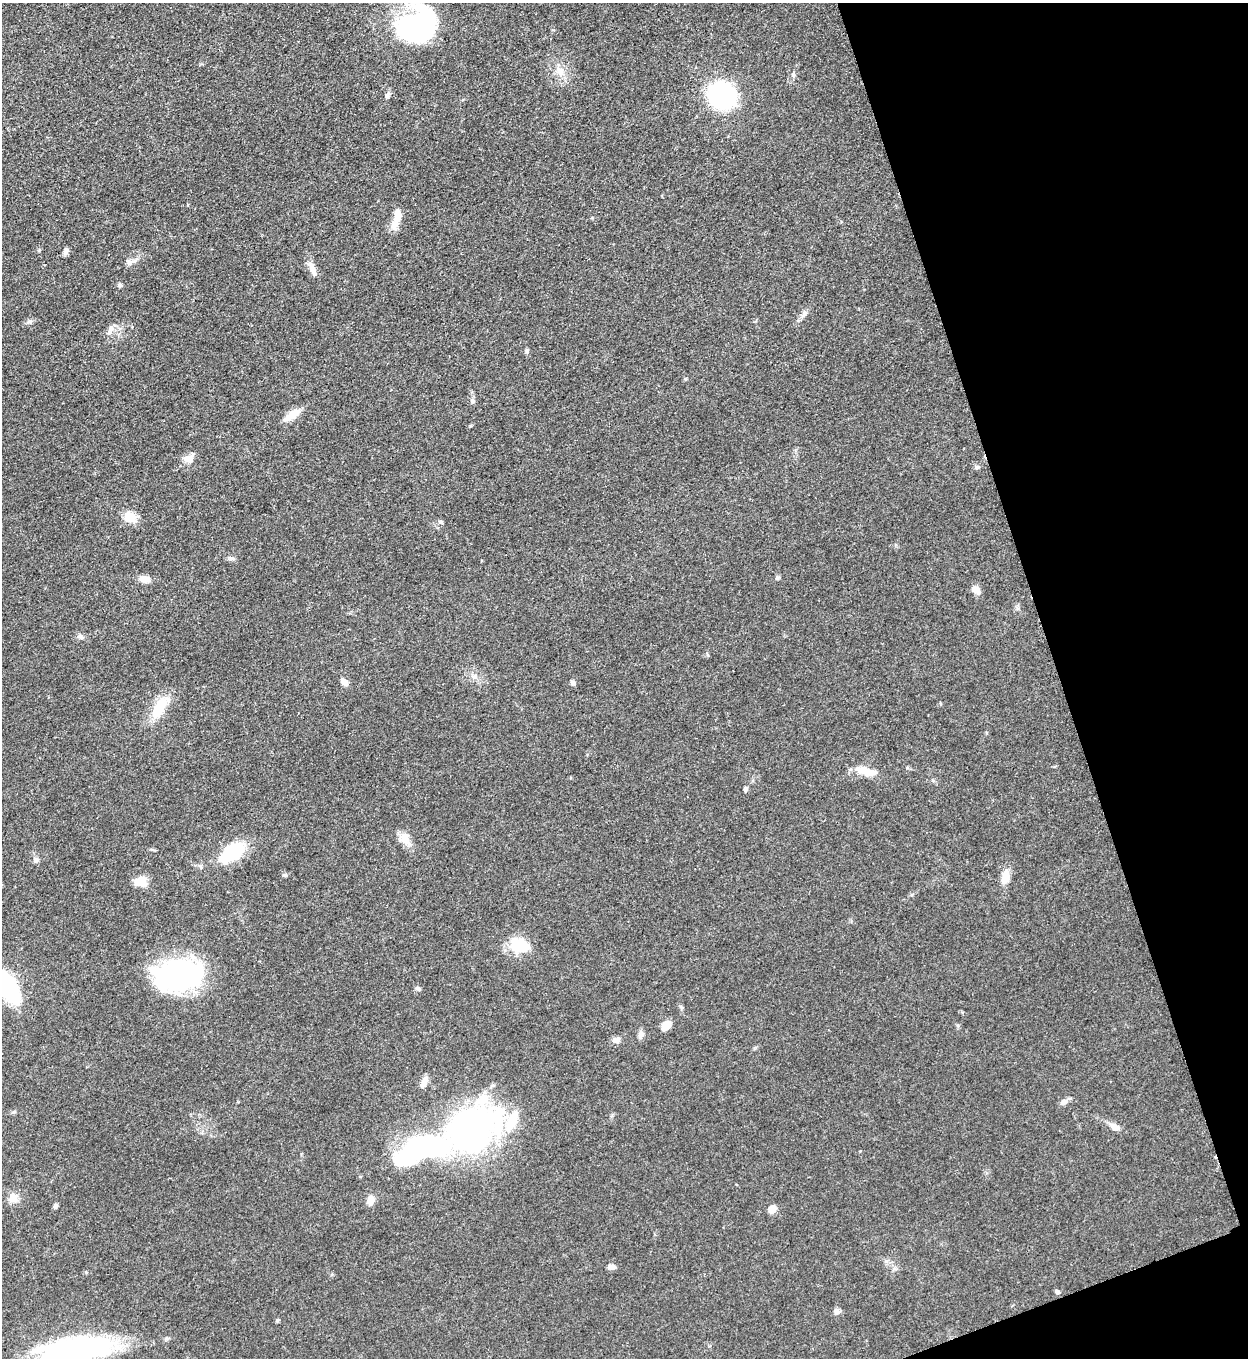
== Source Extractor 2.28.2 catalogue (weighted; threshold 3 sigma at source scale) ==
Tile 12 of 4 x 4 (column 4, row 3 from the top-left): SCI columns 4025-5270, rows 1366-2721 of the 5428 x 5440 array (HDU 1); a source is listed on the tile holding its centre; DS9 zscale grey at full resolution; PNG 1250 x 1360 px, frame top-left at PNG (2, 3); no overlay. Shown black and unused: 17% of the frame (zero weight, under 3 of 5 exposures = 1% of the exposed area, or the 3 px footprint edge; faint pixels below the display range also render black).
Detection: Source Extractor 2.28.2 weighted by HDU 2 'WHT'; one run over the whole footprint, this tile lists its part. Background 0.0619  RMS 0.0057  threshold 0.0258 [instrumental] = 3 sigma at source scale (4.5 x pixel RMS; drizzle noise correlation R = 1.50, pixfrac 1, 0.05/0.05 arcsec/px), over >= 5 px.
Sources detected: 63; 5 inside a brighter object's white glare — not listed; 3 inside a brighter listed object's ellipse — not listed separately; the other 55 listed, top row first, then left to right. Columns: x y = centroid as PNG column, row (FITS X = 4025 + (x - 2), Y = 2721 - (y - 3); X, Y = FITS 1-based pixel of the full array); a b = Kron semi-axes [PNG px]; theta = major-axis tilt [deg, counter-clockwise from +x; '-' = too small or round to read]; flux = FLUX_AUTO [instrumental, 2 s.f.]
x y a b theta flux
418 26 39 31 28 99
560 71 13 9 -47 4.9
387 95 7 5 46 1.2
722 95 19 17 -38 100
397 215 15 9 89 5.6
66 251 9 6 65 1.9
135 260 10 4 30 2
312 268 17 7 -68 4.5
119 285 6 5 - 1.1
804 314 12 6 65 2.3
30 322 8 5 -5 1.4
111 328 7 7 - 2
526 351 7 4 89 0.9
685 379 5 3 - 0.6
473 400 7 6 - 1.3
292 415 21 8 34 8.6
188 459 15 9 1 4.1
977 467 6 5 - 1.4
129 517 14 12 3 7.7
231 559 9 4 0 1.3
777 578 6 5 - 1
145 579 12 8 -11 4.5
976 590 12 8 -36 3.3
81 637 9 5 -11 1.5
344 682 10 6 -46 3.2
573 683 6 5 - 1.4
159 708 34 14 62 15
865 771 29 9 -15 8.9
745 789 5 5 - 1.4
405 839 16 12 -70 6.1
232 852 26 14 34 35
36 860 6 6 - 2.2
285 875 6 5 - 0.92
1005 877 15 9 83 7.2
141 881 14 11 15 6.6
520 945 20 14 -4 20
178 976 42 38 -27 75
7 986 22 9 -58 140
418 988 8 4 -8 1
666 1025 10 7 48 6.4
641 1034 9 7 83 2.5
616 1040 12 6 14 2.4
424 1082 16 6 64 3.6
1064 1102 9 7 34 2.7
14 1112 5 4 - 0.77
1114 1127 11 7 -30 4.2
471 1131 56 37 36 230
14 1197 13 10 -66 4.8
370 1200 10 8 69 4.5
56 1206 6 5 - 1.2
772 1209 9 7 52 4.2
612 1267 9 6 -4 2.6
1057 1292 6 5 - 1.4
837 1311 8 7 - 2
77 1349 84 26 7 110
Isophote crosses this tile's border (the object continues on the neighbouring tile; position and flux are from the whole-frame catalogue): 2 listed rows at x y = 7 986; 77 1349
Unlisted compact peaks at least as high as the median listed source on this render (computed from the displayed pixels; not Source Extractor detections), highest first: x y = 277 1320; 793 75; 680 1006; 440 522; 166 1339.